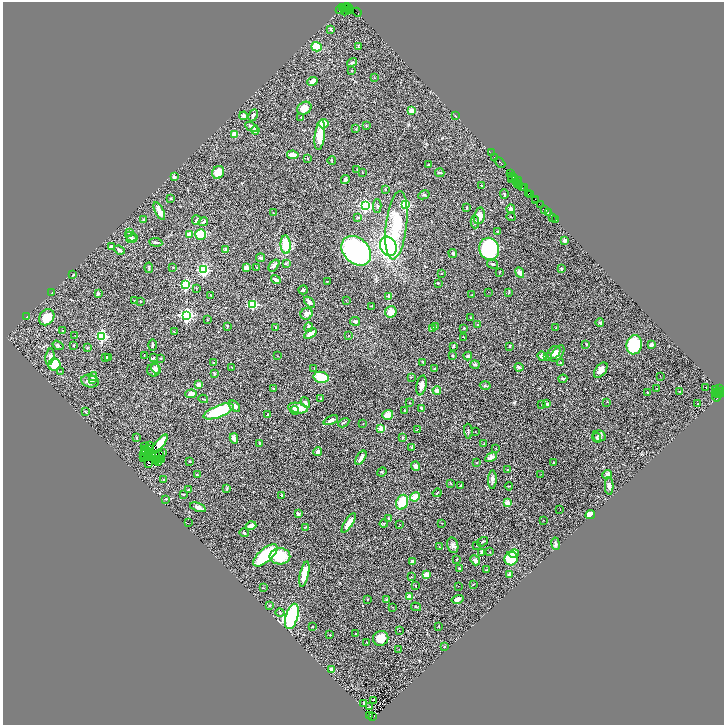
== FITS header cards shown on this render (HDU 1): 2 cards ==
NAXIS1  =                 1443
NAXIS2  =                 1446

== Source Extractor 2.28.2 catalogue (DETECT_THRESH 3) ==
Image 1443 x 1446 px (HDU 1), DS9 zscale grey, zoomed out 1/2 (1 PNG px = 2 x 2 image px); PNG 726 x 727 px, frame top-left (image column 2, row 1446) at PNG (3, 2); each listed source drawn as its Kron ellipse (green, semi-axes under 4 px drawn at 4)
Background 1.57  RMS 0.059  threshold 0.177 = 3 sigma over >= 5 px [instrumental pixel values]
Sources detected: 407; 53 cannot appear on this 1/2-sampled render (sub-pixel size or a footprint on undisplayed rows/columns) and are neither listed nor drawn; the other 354 listed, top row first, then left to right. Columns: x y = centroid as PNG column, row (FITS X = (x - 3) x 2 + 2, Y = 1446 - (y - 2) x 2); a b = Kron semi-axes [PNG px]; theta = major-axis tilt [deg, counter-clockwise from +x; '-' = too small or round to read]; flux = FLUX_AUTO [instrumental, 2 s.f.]
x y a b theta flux
344 7 3 1 - 85
342 8 2 1 - 110
348 8 3 1 - 150
346 9 6 2 64 610
340 10 4 2 - 500
349 11 4 3 - 510
357 12 5 1 - 280
331 29 3 2 - 17
359 46 3 3 - 10
316 47 5 4 - 240
352 63 5 3 - 24
352 70 2 2 - 4.4
375 78 2 2 - 4.4
313 81 5 4 - 66
304 108 7 6 - 110
411 111 2 2 - 240
253 115 6 3 62 31
244 116 4 4 - 42
455 116 2 1 - 5.3
301 117 2 2 - 4
324 124 5 4 - 130
366 126 2 2 - 4.6
251 127 7 3 -27 24
356 129 2 2 - 9.1
255 130 4 3 - 76
235 134 2 2 - 270
320 135 15 5 82 220
491 153 2 1 - 87
293 155 6 3 -8 140
307 158 3 2 - 8.6
494 158 3 1 - 290
332 160 4 2 - 14
500 163 6 2 -44 360
428 164 3 2 - 4.8
357 169 2 2 - 3.9
218 172 7 5 60 160
362 172 3 1 - 4.3
440 173 4 2 - 13
510 173 4 2 - 100
512 176 4 3 - 900
174 177 2 2 - 87
513 178 5 3 - 440
516 179 2 1 - 300
345 180 4 3 - 39
518 181 3 1 - 380
516 182 2 1 - 110
518 184 4 2 - 830
481 185 2 2 - 4.2
520 185 3 1 - 270
522 188 3 1 - 270
525 188 2 1 - 190
385 189 2 2 - 22
504 194 5 3 - 11
529 194 3 1 - 220
531 194 2 1 - 180
424 195 6 3 27 13
171 199 3 2 - 8.1
535 199 3 1 - 210
536 201 3 1 - 210
541 204 2 1 - 89
405 205 3 3 - 1300
365 206 3 3 - 2600
377 206 6 3 90 19
467 207 3 2 - 16
511 209 5 4 - 52
545 209 2 1 - 59
159 211 10 3 -63 120
273 213 2 2 - 6.6
548 213 2 1 - 65
479 216 8 5 77 110
358 217 3 3 - 8.3
511 217 4 2 - 5.4
553 217 2 2 - 64
143 219 2 2 - 15
196 220 4 2 - 21
556 220 3 1 - 23
203 222 5 3 - 22
475 222 6 3 89 22
396 225 34 10 83 420
130 232 3 2 - 90
497 232 2 2 - 6.8
200 234 5 5 - 200
189 235 3 3 - 65
131 236 6 4 -29 28
132 239 5 3 - 19
564 240 3 3 - 46
156 242 7 2 -7 19
286 245 9 5 -85 320
388 246 10 8 -63 1800
111 247 4 2 - 27
489 249 11 10 - 1000
119 250 6 4 -21 25
226 250 3 2 - 37
356 251 17 12 -46 3100
453 253 4 3 - 19
260 258 4 2 - 33
286 264 3 3 - 9.1
493 264 6 4 -14 28
274 265 7 4 52 39
173 267 2 2 - 5.8
257 267 2 2 - 6.3
149 268 5 3 - 16
246 268 3 3 - 76
561 269 3 2 - 15
203 270 3 3 - 2100
500 272 3 2 - 6.7
520 273 6 3 -65 40
441 274 2 2 - 4.9
73 275 3 2 - 9.6
276 280 5 2 - 45
327 282 3 2 - 5.2
438 283 2 2 - 7.7
185 285 3 3 - 1300
196 288 3 2 - 6
303 290 5 4 - 16
52 292 2 1 - 4
488 292 2 1 - 3
98 293 3 3 - 18
508 293 4 2 - 5.4
211 295 3 1 - 4.2
472 295 2 2 - 3.8
389 296 2 2 - 140
346 300 2 2 - 4.5
134 301 2 2 - 5.3
140 301 2 2 - 11
310 302 7 4 -50 39
253 305 3 3 - 740
371 306 2 2 - 5
391 312 6 5 - 110
306 314 6 5 - 59
186 315 4 3 - 2800
27 317 3 2 - 15
47 317 8 7 - 170
471 318 3 2 - 4.4
207 320 2 2 - 7.2
355 321 5 3 - 22
600 323 4 3 - 15
477 325 2 2 - 6.6
227 326 4 3 - 7.6
275 327 2 1 - 4.5
309 327 5 3 - 58
436 327 2 1 - 5.4
464 328 3 2 - 7.4
556 328 2 2 - 9.8
432 329 4 3 - 16
62 330 3 2 - 4.8
174 332 3 2 - 8.2
310 334 7 3 35 97
75 336 2 1 - 2.4
102 336 3 3 - 1700
348 336 3 2 - 7.3
464 337 3 2 - 6
586 344 4 2 - 7
58 345 6 3 -34 18
74 345 3 2 - 5.8
152 345 6 2 -89 13
634 345 10 8 79 600
651 345 4 3 - 26
453 346 3 3 - 10
509 346 3 2 - 16
87 348 3 2 - 5
554 353 7 5 46 49
557 354 9 5 56 62
144 355 2 2 - 3.8
453 355 3 3 - 11
278 356 2 1 - 5.1
468 356 4 4 - 18
542 356 5 4 - 32
547 356 4 2 - 8.2
50 357 8 4 81 36
106 357 2 2 - 15
108 357 3 3 - 13
154 358 4 2 - 7.9
161 358 2 2 - 8
214 362 3 3 - 11
423 362 3 3 - 7.5
561 362 3 3 - 6.6
54 365 6 6 - 230
475 365 4 4 - 19
232 367 2 1 - 3.5
519 367 4 3 - 14
156 368 6 3 -50 19
314 368 2 2 - 4.4
435 369 3 3 - 9.3
154 370 6 6 - 46
601 370 9 5 50 73
61 371 3 2 - 4.7
214 373 2 2 - 21
660 376 2 1 - 5.8
93 377 4 4 - 28
321 377 7 5 -12 310
411 377 3 2 - 6.1
93 379 3 3 - 12
563 379 4 3 - 29
90 381 9 6 -15 66
199 385 3 3 - 36
421 385 10 5 78 61
485 386 5 3 - 12
705 387 2 1 - 5.1
273 388 3 2 - 7.5
657 389 2 1 - 4.7
715 389 2 1 - 29
719 389 4 1 - 140
437 390 4 4 - 51
680 391 3 2 - 5.5
718 391 3 1 - 120
716 392 2 1 - 120
648 393 3 2 - 12
720 393 4 3 - 410
191 394 5 4 - 66
718 394 3 2 - 420
717 397 4 3 - 440
203 399 4 2 - 8.9
320 399 2 2 - 5.3
305 402 5 4 - 22
607 402 2 2 - 6
409 403 2 2 - 7.5
547 404 2 2 - 83
698 404 2 2 - 3.8
541 405 2 1 - 2.8
234 406 7 4 -44 52
298 408 10 5 -12 190
422 408 3 2 - 36
294 410 4 3 - 64
404 410 3 2 - 6.5
218 411 16 6 22 660
85 412 3 2 - 5.2
267 415 4 2 - 18
388 415 5 5 - 120
331 420 7 4 24 37
344 423 6 2 30 21
363 424 2 2 - 3.5
381 428 3 2 - 260
417 429 2 1 - 3.3
468 431 7 2 -88 14
475 432 2 1 - 3
599 436 7 5 -14 32
403 437 3 2 - 12
136 438 3 3 - 9.2
234 438 5 3 - 65
597 438 5 4 - 15
160 443 10 3 51 180
259 443 3 2 - 16
484 444 2 2 - 5.5
150 445 2 1 - 0.88
144 446 2 1 - 0.86
412 447 4 2 - 10
145 449 2 1 - 4.5
149 449 2 2 - 7.5
496 449 2 1 - 3.1
145 452 2 1 - 2.8
163 452 2 1 - 2.2
318 452 4 3 - 46
149 454 2 1 - 5.5
160 454 2 1 - 4.7
144 455 2 1 - 3.4
145 457 2 1 - 5
147 457 3 1 - 0.45
152 457 2 2 - 7.4
491 457 6 4 28 58
144 458 3 1 - 4
361 458 8 3 58 67
159 459 3 1 - 7.4
155 460 2 1 - 3
157 460 2 1 - 5.8
162 460 2 1 - 5.4
190 461 2 2 - 8.3
553 462 3 2 - 9.3
149 463 2 1 - 0.7
158 463 3 2 - 8.5
477 463 2 2 - 8.8
416 466 5 4 - 45
508 470 2 1 - 7.9
382 472 5 3 - 9.1
541 474 2 1 - 2.7
607 474 5 4 - 43
197 475 3 2 - 11
163 480 3 2 - 8.7
492 480 9 4 89 39
450 483 3 2 - 8.1
461 485 3 2 - 10
509 486 4 1 - 6.5
609 486 9 4 -88 37
227 488 3 3 - 12
188 489 2 2 - 6.8
437 493 4 2 - 9
183 494 3 3 - 8.5
281 495 2 2 - 8.5
415 497 5 3 - 240
165 499 3 2 - 5.8
402 502 7 6 - 260
507 503 2 2 - 260
198 507 8 3 -21 43
560 509 2 1 - 3.1
298 514 3 2 - 24
590 514 5 4 - 94
388 518 2 2 - 11
543 520 3 2 - 4.1
188 523 2 1 - 7.5
349 523 11 3 57 130
442 523 3 1 - 3.2
384 524 4 4 - 15
400 524 2 1 - 3.7
251 526 5 3 - 74
305 527 3 2 - 5
244 533 5 3 - 12
483 542 6 3 33 13
556 544 6 3 -81 27
453 545 8 5 -76 36
476 545 3 2 - 4.6
439 546 3 2 - 5.5
482 552 3 3 - 17
490 552 3 2 - 3.9
514 554 5 4 - 130
265 555 15 6 42 570
280 556 10 8 -2 430
511 559 7 6 - 370
456 560 2 2 - 10
475 560 5 3 - 37
413 562 4 3 - 42
459 568 2 2 - 12
486 570 3 2 - 6.8
304 574 13 4 77 230
427 575 4 4 - 120
509 575 2 2 - 120
411 577 3 2 - 6.1
473 584 3 2 - 5.8
415 586 3 2 - 9.6
458 586 2 1 - 4
263 588 3 2 - 4.9
409 597 2 2 - 190
367 599 2 2 - 4.7
386 599 4 3 - 9.8
458 599 6 3 16 40
270 605 3 3 - 8.4
392 607 2 2 - 3.6
416 607 5 1 - 6.4
280 613 4 3 - 16
292 616 13 6 73 2000
439 626 2 2 - 8.2
313 627 3 2 - 5.2
399 631 2 1 - 8.9
355 634 2 2 - 5.1
330 635 2 2 - 19
381 638 8 7 - 190
366 642 2 2 - 4.2
444 647 2 2 - 5.6
399 649 2 1 - 3.8
332 669 4 3 - 25
373 700 2 1 - 67
364 703 3 2 - 8.8
370 707 2 1 - 4.2
370 716 2 1 - 120
373 717 4 2 - 310
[53 sub-pixel or undisplayed-footprint detections neither listed nor drawn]